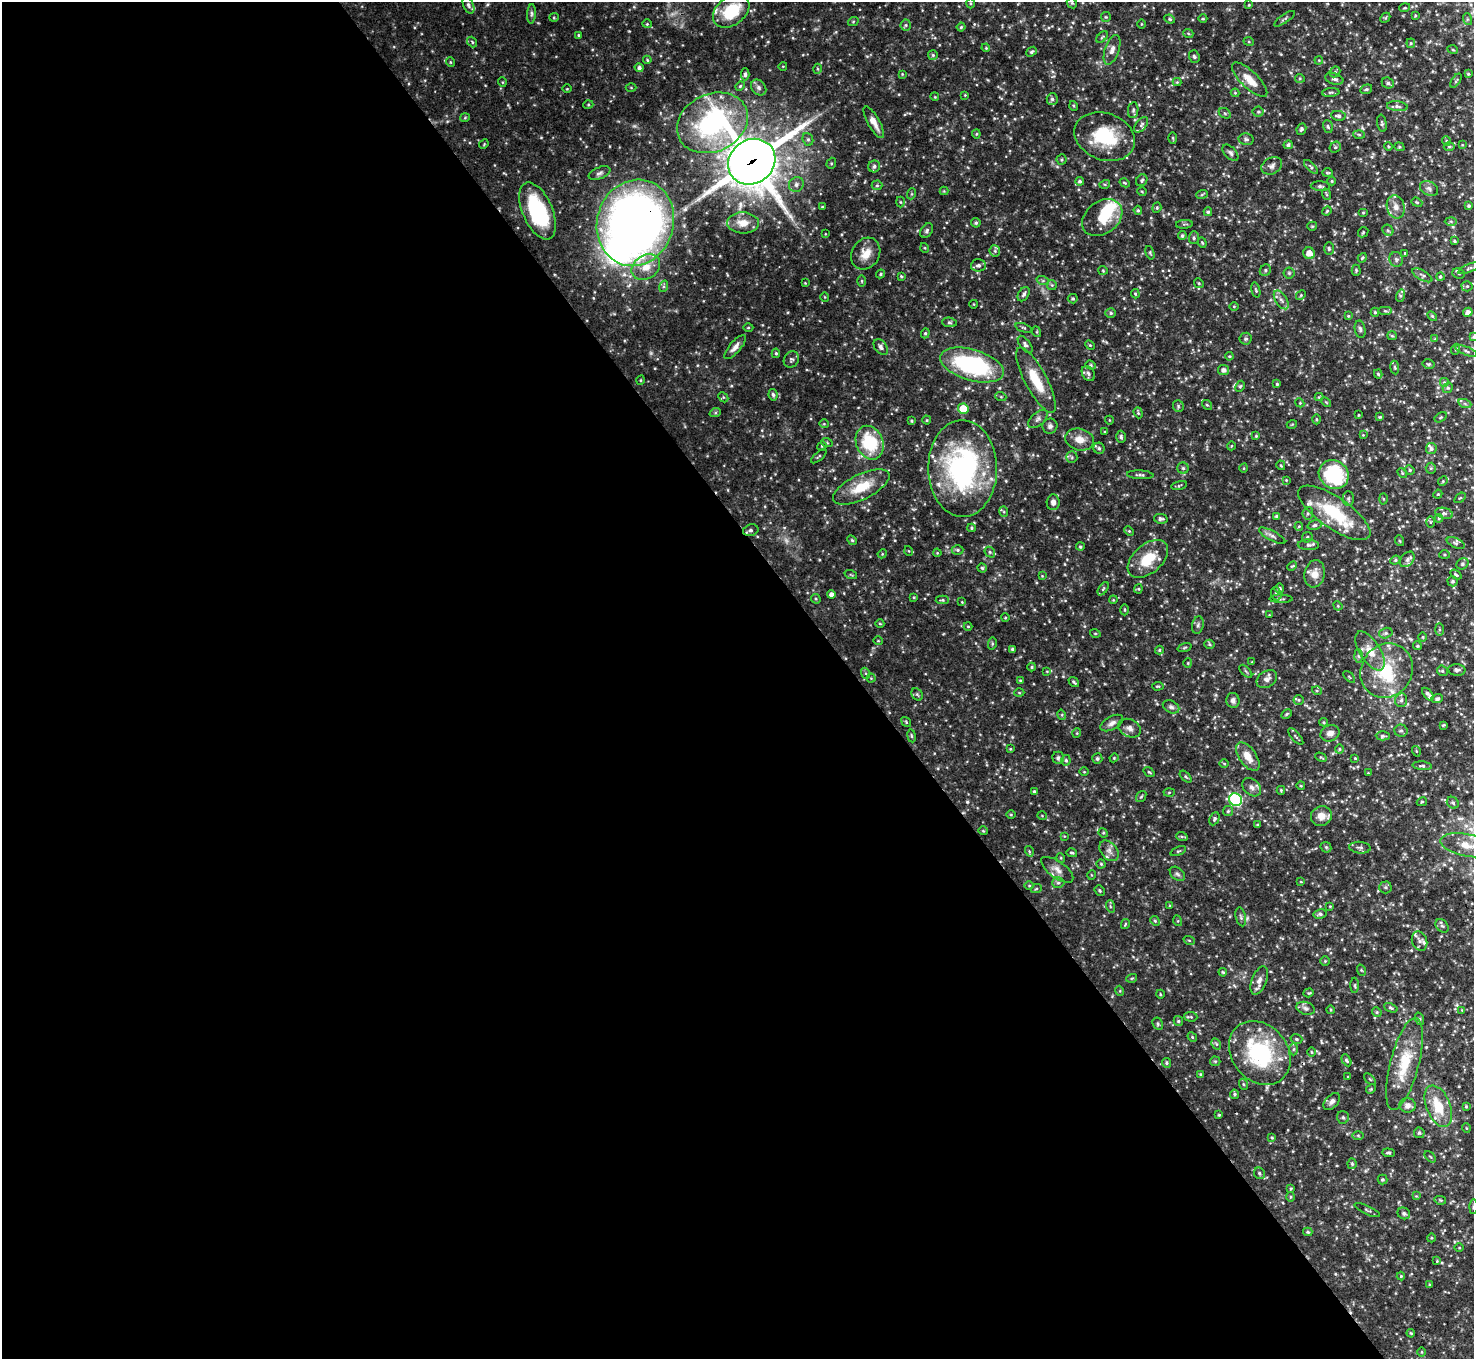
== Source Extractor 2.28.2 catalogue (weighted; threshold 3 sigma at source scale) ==
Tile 9 of 4 x 4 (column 1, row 3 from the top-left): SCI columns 17-1488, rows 1665-3021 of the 5915 x 5917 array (HDU 1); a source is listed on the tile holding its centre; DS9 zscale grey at full resolution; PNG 1476 x 1361 px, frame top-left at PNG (2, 2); each listed source drawn as its Kron ellipse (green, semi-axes under 4 px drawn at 4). Shown black and unused: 58% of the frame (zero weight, under 3 of 4 exposures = <1% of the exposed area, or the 3 px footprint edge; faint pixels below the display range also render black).
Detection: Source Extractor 2.28.2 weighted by HDU 2 'WHT'; one run over the whole footprint, this tile lists its part. Background 0.104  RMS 0.0051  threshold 0.0229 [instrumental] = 3 sigma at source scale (4.5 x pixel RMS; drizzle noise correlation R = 1.50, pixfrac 1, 0.05/0.05 arcsec/px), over >= 5 px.
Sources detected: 529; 3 too faint to see at this stretch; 2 inside a brighter object's white glare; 1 cosmic-ray / hot-pixel residue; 2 long thin detections or spike segments (spike, bleed or trail) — neither listed nor drawn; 22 inside a brighter listed object's ellipse — not listed separately; the other 499 listed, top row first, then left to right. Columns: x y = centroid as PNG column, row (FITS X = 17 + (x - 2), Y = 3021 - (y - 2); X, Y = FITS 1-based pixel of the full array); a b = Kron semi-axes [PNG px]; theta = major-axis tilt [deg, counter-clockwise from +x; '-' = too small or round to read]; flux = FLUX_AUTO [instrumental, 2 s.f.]
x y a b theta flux
970 3 5 3 - 0.57
1072 3 5 4 - 0.76
468 5 9 5 -66 1.2
1249 5 3 3 - 0.42
1405 8 5 3 - 0.52
731 11 20 14 38 22
531 14 10 4 86 1.2
1415 15 4 3 - 0.52
554 17 5 4 - 0.58
1106 17 5 5 - 0.65
1385 18 6 4 43 0.65
1170 19 5 4 - 0.67
1203 19 4 3 - 0.44
1284 19 12 3 35 0.85
1467 19 6 4 -72 0.7
853 22 5 3 - 0.48
647 24 4 4 - 0.56
1141 24 4 3 - 0.38
906 25 5 5 - 0.85
961 27 4 4 - 0.72
1188 33 5 3 - 0.47
578 35 3 3 - 0.49
1102 37 7 4 45 0.74
472 42 6 4 -52 0.74
1249 42 5 3 - 0.55
1411 43 4 4 - 0.64
986 48 4 3 - 0.48
1112 50 15 7 71 3.1
1453 50 5 3 - 0.53
1031 52 6 4 39 0.88
933 55 5 5 - 0.8
1194 57 6 5 - 1
647 60 4 3 - 0.51
1319 60 4 3 - 0.44
450 62 5 3 - 0.48
783 66 4 3 - 0.35
639 68 4 4 - 1.4
817 69 5 3 - 0.55
1335 72 6 5 - 0.75
745 74 6 4 90 1
902 74 4 4 - 0.43
1468 74 3 3 - 0.55
1300 78 5 4 - 0.55
1334 79 9 5 -18 1.5
1250 80 23 8 -44 6.6
1456 81 8 3 56 0.58
502 82 5 3 - 0.42
1177 82 4 4 - 0.46
1388 83 6 5 - 1.4
740 86 5 4 - 0.65
759 87 9 6 -47 1.7
631 88 5 3 - 0.45
567 89 4 3 - 0.38
1366 89 6 4 20 0.84
1331 92 9 3 5 0.95
1235 93 4 4 - 0.47
965 95 4 4 - 0.42
935 97 4 3 - 0.46
1052 99 6 5 - 1.3
588 105 5 3 - 0.46
1074 106 5 3 - 0.53
1397 106 10 5 -6 1.6
1133 110 8 5 82 0.98
1258 112 5 5 - 0.76
1225 113 6 4 -30 0.82
1338 116 7 5 -9 1.4
465 118 5 4 - 0.58
874 122 18 6 -60 4.5
712 123 37 29 26 84
1382 123 8 5 -80 0.99
1141 125 9 5 52 1.2
1328 127 6 5 - 0.85
1301 129 6 4 64 0.96
976 134 4 4 - 0.54
1359 135 6 4 -3 0.6
1105 137 31 23 -20 27
1173 138 6 4 -88 0.63
808 139 6 5 - 1
1246 139 7 5 -12 1.1
1446 141 5 4 - 0.66
484 144 5 4 - 0.5
1288 145 4 4 - 1.1
1462 145 4 3 - 0.36
1389 146 4 3 - 0.58
1449 146 5 3 - 0.56
1335 147 6 5 - 0.84
1399 147 5 4 - 0.72
1230 153 10 5 -46 1.4
1061 160 5 5 - 0.85
752 162 24 22 37 1600
831 163 6 4 70 0.68
874 166 6 6 - 1.4
1272 166 11 8 27 2
1311 167 9 4 -46 0.93
600 173 11 5 22 1.4
1327 173 5 4 - 0.64
1142 180 6 5 - 0.94
1080 181 4 4 - 0.94
1332 181 4 4 - 0.59
1125 183 5 3 - 0.52
796 184 8 7 - 2.1
1105 184 5 3 - 0.56
877 185 5 5 - 0.67
1320 186 9 4 -4 1.1
1429 189 9 7 -30 1.8
944 191 4 4 - 0.43
1142 192 5 3 - 0.44
911 194 6 3 71 0.58
1202 194 6 3 20 0.63
1326 194 6 3 -70 0.57
900 202 5 3 - 0.53
1417 202 6 4 -22 0.67
1469 206 4 4 - 0.86
822 207 4 3 - 0.57
1396 207 12 9 -73 3.3
1157 208 5 4 - 0.63
1138 210 4 4 - 0.69
538 211 30 15 -66 44
1327 211 5 4 - 0.54
1208 212 4 4 - 0.85
1363 213 5 3 - 0.47
1102 218 22 16 37 15
1451 221 6 4 -1 0.76
635 223 44 38 72 450
743 223 16 10 -3 6.4
976 223 5 4 - 0.97
1184 224 8 3 4 0.72
1312 226 5 4 - 0.63
927 230 8 5 54 1.1
1388 230 6 5 - 0.79
1363 232 6 4 47 0.71
825 234 3 2 - 0.33
1182 236 4 4 - 0.92
1194 238 6 5 - 0.97
1454 241 3 3 - 0.63
1202 243 5 4 - 0.59
925 248 5 3 - 0.47
1329 249 6 5 - 0.94
995 251 6 5 - 1
1150 253 7 4 -72 0.69
1309 253 6 5 - 4.6
1405 253 4 2 - 0.33
866 254 16 14 58 6.7
1362 258 5 3 - 0.69
1396 259 7 6 - 1.3
978 265 7 6 - 1.6
646 267 15 11 34 7.1
1469 268 12 3 23 0.94
1103 270 5 4 - 0.54
1265 270 6 5 - 0.89
1356 270 5 4 - 0.62
1289 273 5 5 - 0.75
1459 273 6 5 - 0.78
881 274 4 4 - 0.63
1422 275 11 5 -30 1.3
901 276 4 3 - 0.58
1440 277 4 4 - 0.7
862 281 6 3 -89 0.51
1043 281 6 4 -18 0.78
805 283 4 3 - 0.37
1199 283 5 4 - 0.61
1052 285 5 5 - 0.69
664 286 6 4 72 0.76
1467 286 5 5 - 0.78
1256 290 8 4 -75 0.76
1024 294 8 5 57 1.4
1135 294 4 3 - 0.58
1301 295 5 4 - 0.68
1400 296 6 4 73 0.83
825 297 4 3 - 0.4
1073 299 5 5 - 0.74
1281 300 10 5 -57 2
974 304 4 3 - 0.36
1234 306 5 3 - 0.43
1385 311 7 3 0 0.8
1375 312 4 4 - 0.67
1468 312 5 4 - 1.9
1111 313 5 4 - 0.88
1348 316 4 3 - 0.6
1432 316 6 3 -45 0.56
949 322 7 5 -5 1
748 328 5 3 - 0.53
1024 328 8 4 -21 0.77
1360 329 9 5 -79 1.3
1037 332 5 3 - 0.49
925 333 5 4 - 0.76
1392 336 5 4 - 0.6
1473 337 4 3 - 0.56
1246 339 6 6 - 0.96
1435 339 4 4 - 0.46
1025 344 10 5 -52 1.4
1090 345 5 4 - 0.56
735 347 15 5 49 2.7
881 347 9 6 -52 1.7
1456 349 5 3 - 0.48
1466 351 11 3 -21 1.2
776 353 5 4 - 0.72
1229 356 4 4 - 0.56
791 359 8 7 - 1.2
1429 364 6 4 -13 0.82
972 365 33 15 -16 61
1091 365 5 4 - 0.71
1395 368 7 4 -82 0.79
1224 370 5 5 - 2.1
1088 373 8 6 -59 1.4
1378 374 4 4 - 0.68
641 380 5 3 - 0.43
1036 380 36 11 -62 15
1444 382 5 5 - 0.74
1277 384 3 3 - 0.57
1240 386 6 4 65 0.67
1448 388 5 5 - 0.69
773 395 6 4 -81 1.1
723 397 6 4 -45 0.65
1001 397 5 3 - 0.52
1319 397 4 4 - 0.47
1326 402 6 3 -44 0.52
1300 403 4 3 - 0.51
1465 404 6 4 -19 0.96
1207 405 5 4 - 0.72
1178 406 6 5 - 0.83
963 409 5 5 - 11
715 413 6 4 18 0.69
1138 413 6 4 -69 0.66
1358 415 3 2 - 0.39
1380 417 4 3 - 0.5
1441 417 6 4 32 0.66
1038 419 12 6 42 2
1316 419 5 3 - 0.53
927 420 4 4 - 0.55
1109 420 4 3 - 0.36
911 421 3 3 - 0.6
824 424 4 4 - 0.52
1292 424 5 3 - 0.43
1050 426 8 7 - 1.7
1105 432 3 3 - 0.51
1363 435 4 4 - 0.43
1256 436 4 4 - 0.55
1121 437 6 5 - 1.1
1079 439 14 10 -15 5.6
827 443 6 3 -18 0.55
870 443 17 13 -66 26
822 446 5 4 - 0.62
1231 446 4 3 - 0.37
1099 448 5 5 - 1.1
1431 448 5 5 - 1.3
819 456 9 3 40 0.64
1072 457 6 5 - 0.93
1281 465 5 3 - 0.5
963 468 48 34 -89 98
1183 468 5 5 - 0.98
1244 468 4 3 - 0.41
1431 468 5 5 - 0.68
1410 470 5 4 - 0.64
1402 473 5 4 - 0.67
1334 474 15 14 - 41
1140 475 13 4 -3 1.4
1286 480 4 4 - 0.48
1443 481 5 4 - 0.6
1179 485 8 3 14 0.61
861 487 31 12 26 15
1438 494 4 3 - 0.49
1460 498 6 3 36 0.57
1348 499 7 5 -90 0.98
1383 499 5 3 - 0.51
1053 502 8 6 85 2
1004 512 5 3 - 0.52
1308 513 6 5 - 0.89
1334 513 42 15 -34 26
1444 513 9 5 -14 1.3
1277 516 4 3 - 1
1439 518 4 4 - 0.56
1161 519 7 4 -10 1.2
1430 522 5 3 - 0.51
1315 525 7 5 17 1
1299 526 4 4 - 0.48
972 528 4 4 - 0.58
751 530 8 5 13 1.4
1129 531 5 3 - 0.55
1272 536 15 5 -28 2
1307 537 6 4 44 0.86
852 540 5 4 - 0.7
1400 541 5 3 - 0.47
1456 543 9 5 -24 1.2
1308 545 10 5 -2 1.4
1080 547 4 4 - 0.75
958 550 6 4 -1 0.9
909 551 5 3 - 0.39
990 552 6 5 - 0.83
937 553 4 3 - 0.42
882 554 5 3 - 0.46
1445 555 5 4 - 0.6
1148 559 24 14 41 14
1407 559 9 6 50 1.6
1395 560 5 4 - 0.64
1462 564 6 5 - 0.88
1292 566 5 3 - 0.5
982 568 4 4 - 0.74
1315 574 14 10 80 5.3
851 575 6 4 -19 0.6
1456 575 6 4 -34 0.81
1042 576 4 4 - 0.42
1453 581 5 5 - 0.95
1279 588 5 5 - 1.3
1103 589 7 3 54 0.7
1138 589 4 4 - 0.56
1276 594 7 5 -69 1
831 595 4 4 - 2.3
914 597 3 3 - 0.49
816 599 5 4 - 0.61
1281 599 11 4 -1 0.96
942 600 6 4 0 0.76
1113 600 4 3 - 0.43
962 602 4 3 - 0.38
1338 606 5 4 - 0.53
1124 610 5 3 - 0.61
1269 615 2 2 - 0.33
1005 618 4 3 - 0.35
880 624 4 3 - 0.4
1198 625 9 5 80 1.4
968 626 4 4 - 0.5
1439 630 6 4 -90 0.77
1095 633 5 3 - 0.47
1386 633 7 5 15 0.98
1423 637 5 3 - 0.5
878 641 5 3 - 0.41
992 644 6 4 80 0.65
1209 644 5 4 - 0.72
1417 646 4 4 - 0.74
1184 648 7 3 19 0.65
1012 649 3 3 - 0.84
1159 650 4 4 - 0.53
1370 651 22 10 -57 7.2
1358 656 6 4 -87 0.93
1252 662 3 3 - 0.39
1188 663 4 4 - 0.52
1032 667 4 4 - 0.55
1457 670 8 6 -3 1.3
1047 671 4 3 - 0.41
1246 671 8 3 -45 0.71
1387 671 28 25 55 26
1442 671 6 5 - 0.73
865 673 5 3 - 0.64
1349 677 7 2 -46 0.46
871 678 4 4 - 0.47
1267 679 11 8 33 2.7
1020 680 4 4 - 0.54
1074 682 6 3 -40 0.8
1158 686 6 3 4 0.59
1317 691 5 3 - 0.47
1019 693 5 3 - 0.47
917 694 7 5 -54 0.86
1428 694 8 4 -49 1.6
1437 699 6 4 20 1.1
1233 700 7 6 - 1.7
1299 700 5 5 - 0.71
1401 700 7 6 - 1.4
1171 707 9 6 -27 1.4
1287 714 6 4 28 0.69
1062 715 5 3 - 0.52
906 722 5 4 - 0.67
1324 722 4 3 - 0.62
1112 723 12 6 28 2.3
1443 725 3 3 - 0.52
1129 728 12 8 -27 2.7
1401 731 6 6 - 1.1
1077 733 5 3 - 0.46
1330 733 10 8 22 2.8
911 736 6 3 -81 0.63
1383 736 7 4 -2 0.91
1296 737 10 3 -50 0.72
1010 749 4 4 - 0.5
1339 749 4 4 - 0.56
1416 751 5 3 - 0.48
1248 756 16 8 -54 6.1
1321 757 6 4 -28 0.6
1058 758 6 5 - 1.3
1114 758 4 4 - 0.52
1355 758 4 3 - 0.52
1097 759 5 5 - 1.2
1066 760 5 4 - 0.79
1224 763 5 3 - 0.51
1422 766 10 4 -5 0.99
1084 772 5 3 - 0.41
1149 772 6 3 -36 0.61
1368 773 3 3 - 0.35
1186 777 7 3 -45 0.72
1301 786 4 3 - 0.38
1252 787 10 8 -41 2.4
1281 790 4 3 - 0.65
1034 791 4 3 - 0.59
1169 792 5 3 - 0.52
1141 797 6 4 53 0.67
1235 800 7 6 - 57
1422 802 5 4 - 0.59
1453 803 6 5 - 1
1228 811 5 5 - 0.76
1011 815 5 3 - 0.46
1042 816 5 3 - 0.41
1321 816 10 9 - 4.9
1214 819 7 4 64 0.85
1258 825 4 2 - 0.58
983 831 4 4 - 0.5
1103 833 5 4 - 0.56
1064 836 4 4 - 0.41
1182 837 6 4 -19 0.71
1467 845 27 11 -11 8.9
1326 847 6 4 -44 0.75
1360 848 10 6 -5 1.4
1029 851 5 3 - 0.56
1109 851 11 8 -50 2.5
1178 851 8 3 22 0.65
1072 853 5 3 - 0.69
1061 858 5 3 - 0.47
1101 864 4 4 - 0.63
1057 870 19 8 -35 3.6
1177 874 9 6 -40 1.3
1091 875 5 3 - 0.45
1301 882 4 3 - 0.35
1058 883 6 5 - 1.1
1029 886 5 3 - 0.48
1385 887 6 6 - 1.1
1036 889 5 3 - 0.58
1100 890 5 4 - 0.67
1110 906 6 4 -72 0.7
1170 906 4 3 - 0.41
1330 906 3 3 - 0.44
1320 914 7 4 10 1.2
1241 917 9 5 -77 1.2
1155 921 5 4 - 0.68
1178 921 5 3 - 0.5
1125 924 5 3 - 0.5
1442 926 7 5 -50 1.1
1189 940 6 3 -19 0.49
1419 941 10 7 -67 1.7
1325 961 4 4 - 0.55
1361 970 6 3 -70 0.51
1223 972 4 3 - 0.62
1132 978 5 3 - 0.55
1259 980 15 7 68 3
1355 985 7 3 -89 0.69
1120 991 5 3 - 0.45
1309 993 5 4 - 0.61
1160 994 4 3 - 0.42
1306 1008 9 6 -17 1.7
1391 1008 7 4 -23 0.78
1331 1010 4 3 - 0.48
1462 1010 4 4 - 0.43
1377 1012 5 4 - 0.65
1191 1017 6 5 - 0.77
1420 1019 6 4 -72 0.65
1178 1021 5 4 - 0.7
1158 1024 6 5 - 0.82
1192 1037 5 4 - 0.64
1296 1039 6 4 -16 0.77
1216 1044 6 4 -59 0.71
1294 1049 6 4 89 0.79
1311 1052 4 3 - 0.51
1260 1053 34 28 -50 51
1346 1060 6 3 -61 0.77
1215 1061 5 5 - 0.65
1166 1063 5 4 - 0.79
1404 1064 47 14 75 19
1201 1074 4 3 - 0.59
1348 1077 3 2 - 0.39
1370 1079 7 2 -45 0.46
1243 1084 5 3 - 0.55
1371 1089 5 4 - 0.52
1235 1094 5 4 - 0.81
1332 1101 10 6 45 1.9
1408 1105 8 7 - 2.6
1438 1106 22 12 -67 14
1466 1106 4 3 - 0.5
1219 1115 3 3 - 0.51
1343 1117 6 6 - 1.1
1466 1128 5 3 - 0.43
1419 1133 5 5 - 0.78
1358 1135 6 4 -1 0.78
1272 1138 4 3 - 0.49
1389 1153 6 3 -5 0.78
1430 1157 7 2 -45 0.47
1352 1164 5 4 - 0.79
1259 1173 6 5 - 0.92
1382 1179 5 5 - 0.69
1291 1188 4 3 - 0.51
1416 1196 4 4 - 0.46
1291 1197 5 3 - 0.54
1440 1200 6 4 -12 0.62
1473 1207 7 3 88 0.7
1367 1210 14 3 -25 0.81
1404 1213 6 5 - 1.3
1308 1232 4 3 - 0.67
1431 1238 4 3 - 0.47
1459 1248 5 3 - 0.44
1437 1261 4 4 - 0.45
1401 1276 4 4 - 0.55
1430 1285 3 3 - 0.62
1411 1333 4 3 - 0.54
1422 1352 4 3 - 0.43
Overlapping masked pixels (flux is a lower limit): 3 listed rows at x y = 752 162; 635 223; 1260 1053
Isophote crosses this tile's border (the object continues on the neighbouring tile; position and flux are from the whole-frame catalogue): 3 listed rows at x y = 1473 337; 1467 845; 1473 1207
Unlisted compact peaks at least as high as the median listed source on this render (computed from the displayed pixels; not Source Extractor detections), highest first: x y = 688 61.